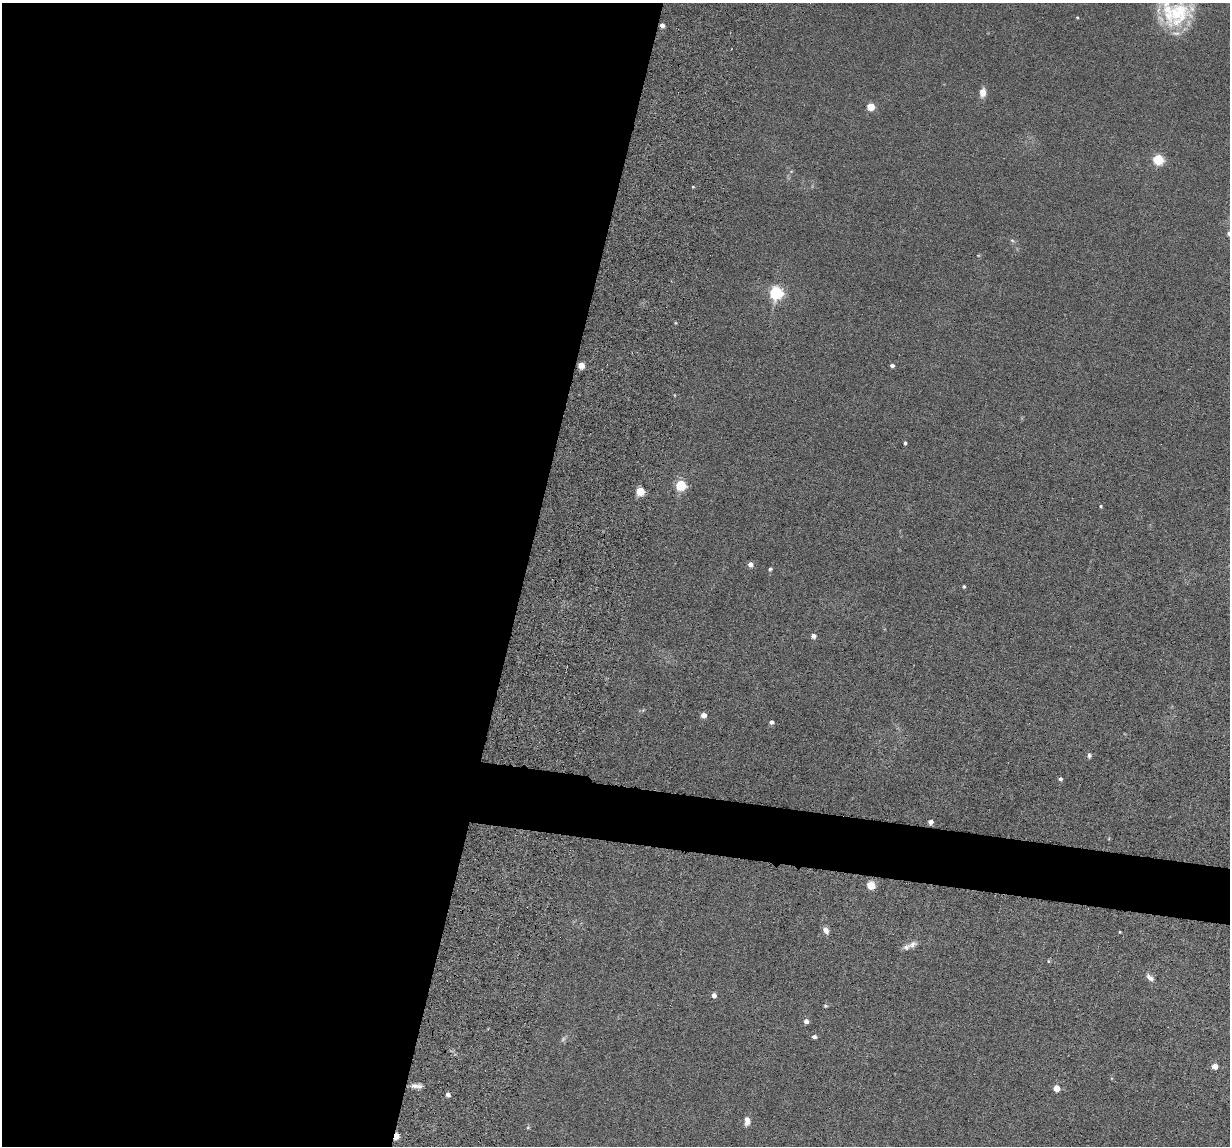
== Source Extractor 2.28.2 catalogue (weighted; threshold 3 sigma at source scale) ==
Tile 5 of 4 x 4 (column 1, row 2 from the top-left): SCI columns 109-1336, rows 2447-3590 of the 5239 x 4989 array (HDU 1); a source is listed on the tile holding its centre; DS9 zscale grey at full resolution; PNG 1232 x 1148 px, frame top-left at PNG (2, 3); no overlay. Shown black and unused: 46% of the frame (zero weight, under 6 of 12 exposures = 6% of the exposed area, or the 3 px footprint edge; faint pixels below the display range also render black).
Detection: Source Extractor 2.28.2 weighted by HDU 2 'WHT'; one run over the whole footprint, this tile lists its part. Background 0.0129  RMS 0.0037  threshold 0.0153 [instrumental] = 3 sigma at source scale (4.09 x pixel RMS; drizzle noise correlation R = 1.36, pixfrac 0.8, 0.05/0.05 arcsec/px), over >= 5 px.
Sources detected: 47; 3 too faint to see at this stretch — not listed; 2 inside a brighter listed object's ellipse — not listed separately; the other 42 listed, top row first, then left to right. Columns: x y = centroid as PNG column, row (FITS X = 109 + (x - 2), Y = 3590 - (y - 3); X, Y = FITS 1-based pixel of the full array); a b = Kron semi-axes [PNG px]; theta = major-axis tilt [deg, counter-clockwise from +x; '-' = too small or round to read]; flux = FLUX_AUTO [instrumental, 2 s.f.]
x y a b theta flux
1178 13 39 30 32 22
1077 17 4 3 - 0.28
662 25 4 4 - 2
983 92 10 7 80 2.9
870 106 5 5 - 10
1158 159 6 5 - 29
693 187 4 3 - 0.34
1229 233 5 4 - 1.1
1012 241 7 5 -33 0.67
776 292 6 6 - 65
581 365 5 4 - 6.4
892 365 4 3 - 1.3
905 443 4 3 - 0.67
681 485 5 5 - 28
640 491 5 5 - 13
1101 506 4 3 - 0.49
750 564 5 4 - 2.3
770 569 4 4 - 0.75
964 586 4 3 - 0.55
813 636 5 4 - 2
704 715 4 4 - 3.9
771 722 4 4 - 1.5
1089 755 6 5 - 0.79
1060 779 4 4 - 0.96
931 822 4 4 - 1.9
871 885 5 5 - 14
826 930 8 6 -59 2
1120 932 3 2 - 0.25
912 944 13 8 24 2
1048 961 5 4 - 0.4
1150 978 13 6 -43 1.5
714 996 4 4 - 2.1
825 1006 5 4 - 0.4
806 1021 5 4 - 1.9
814 1037 4 4 - 1.4
1215 1066 5 4 - 4.3
415 1086 13 7 11 2
1056 1088 5 4 - 6
448 1095 4 4 - 2.2
747 1121 10 6 90 2.2
528 1127 5 4 - 0.45
396 1136 5 4 - 7.6
Overlapping masked pixels (flux is a lower limit): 2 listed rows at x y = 662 25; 396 1136
Isophote crosses this tile's border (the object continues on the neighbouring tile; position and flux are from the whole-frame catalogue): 2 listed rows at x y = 1178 13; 1229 233